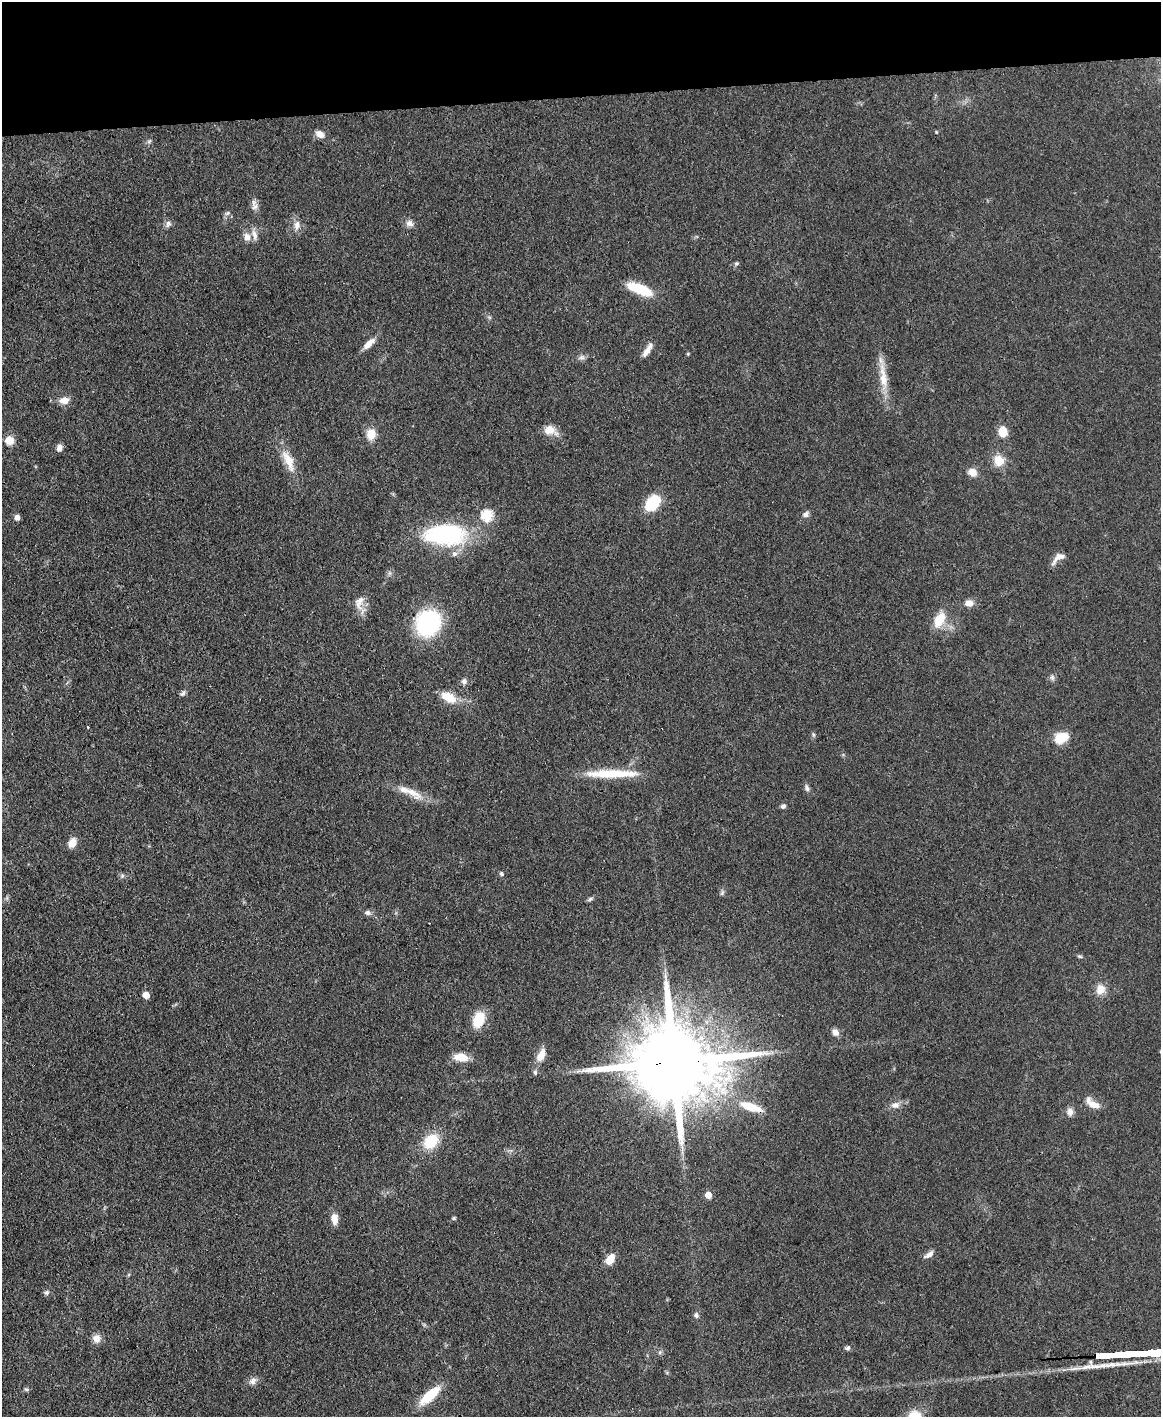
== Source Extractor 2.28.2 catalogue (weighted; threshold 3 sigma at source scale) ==
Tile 3 of 4 x 3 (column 3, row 1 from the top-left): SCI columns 2319-3477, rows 3073-4487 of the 4691 x 4623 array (HDU 1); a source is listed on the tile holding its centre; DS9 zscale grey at full resolution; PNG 1163 x 1419 px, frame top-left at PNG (2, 2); no overlay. Shown black and unused: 7% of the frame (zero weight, under 3 of 4 exposures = <1% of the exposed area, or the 3 px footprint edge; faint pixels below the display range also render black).
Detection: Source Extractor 2.28.2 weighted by HDU 2 'WHT'; one run over the whole footprint, this tile lists its part. Background 0.0795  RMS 0.0056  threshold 0.0253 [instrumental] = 3 sigma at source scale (4.5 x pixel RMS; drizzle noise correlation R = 1.50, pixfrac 1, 0.05/0.05 arcsec/px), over >= 5 px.
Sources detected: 83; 2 long thin detections or spike segments (spike, bleed or trail) — not listed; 3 inside a brighter listed object's ellipse — not listed separately; the other 78 listed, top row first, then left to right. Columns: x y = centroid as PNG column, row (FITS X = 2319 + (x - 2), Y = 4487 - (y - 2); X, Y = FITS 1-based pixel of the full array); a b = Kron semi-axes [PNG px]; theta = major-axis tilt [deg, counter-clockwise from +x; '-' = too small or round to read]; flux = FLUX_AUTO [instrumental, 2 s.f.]
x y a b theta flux
936 132 4 4 - 0.53
320 134 10 7 -30 4.6
149 141 7 5 31 1.1
255 207 10 8 34 2.7
227 213 8 5 27 1.4
409 223 10 9 - 2.9
168 224 10 7 58 2.2
297 225 14 9 85 4
247 237 11 8 -78 3.8
736 263 6 5 - 1
639 289 26 9 -21 22
369 344 18 7 42 4.8
647 350 19 6 59 4.2
688 354 4 4 - 0.62
582 357 10 7 4 2.1
883 377 46 9 -83 12
64 400 11 8 9 5.2
550 430 16 11 -19 7.4
1003 431 11 9 -86 9.1
371 434 12 10 85 8.4
9 440 9 9 - 6.9
59 448 7 6 - 3.1
288 461 33 11 -66 11
999 461 13 12 - 8.8
972 472 11 9 -24 5
652 503 12 9 51 32
806 514 9 7 33 2.1
487 515 6 6 - 49
17 518 5 4 - 3.7
445 535 48 23 1 66
1058 558 18 8 35 4.6
359 603 21 11 79 6.5
969 603 10 8 6 4.3
939 620 17 10 62 13
428 623 21 19 56 75
1052 677 8 6 -75 1.6
464 681 7 7 - 2
182 693 9 6 48 1.5
448 697 17 10 -26 12
88 727 3 2 - 0.42
813 735 7 5 -70 0.99
1061 738 18 12 22 11
612 774 64 9 0 23
807 788 10 6 -73 1.8
413 793 29 11 -34 8.9
783 806 6 6 - 1.4
72 843 11 8 63 5.3
501 874 6 5 - 1.2
122 876 6 5 - 1.2
722 893 9 5 64 1.2
590 899 8 5 28 1.2
367 913 9 7 -4 1.9
1080 956 6 4 -20 0.95
1100 989 14 12 65 6
146 995 5 5 - 8.5
479 1020 15 10 70 18
835 1032 9 7 -41 3.2
541 1055 18 9 62 6.4
461 1057 16 9 -9 9.3
675 1062 30 19 2 11000
535 1072 7 5 -88 1.2
1092 1103 20 9 -36 6.3
895 1105 11 8 8 3.7
751 1107 29 9 -18 15
1070 1112 10 8 88 3.1
431 1141 17 13 43 19
708 1195 5 5 - 8.2
454 1218 5 4 - 0.9
334 1219 10 6 -88 7.1
929 1255 14 6 32 3
610 1259 12 8 61 7.3
47 1293 7 6 - 1.5
696 1315 7 6 - 1.6
97 1338 10 10 - 4.6
848 1348 8 5 44 1.3
253 1381 11 8 43 3
26 1389 7 5 -22 0.99
430 1395 25 9 41 20
Overlapping masked pixels (flux is a lower limit): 2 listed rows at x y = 445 535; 675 1062